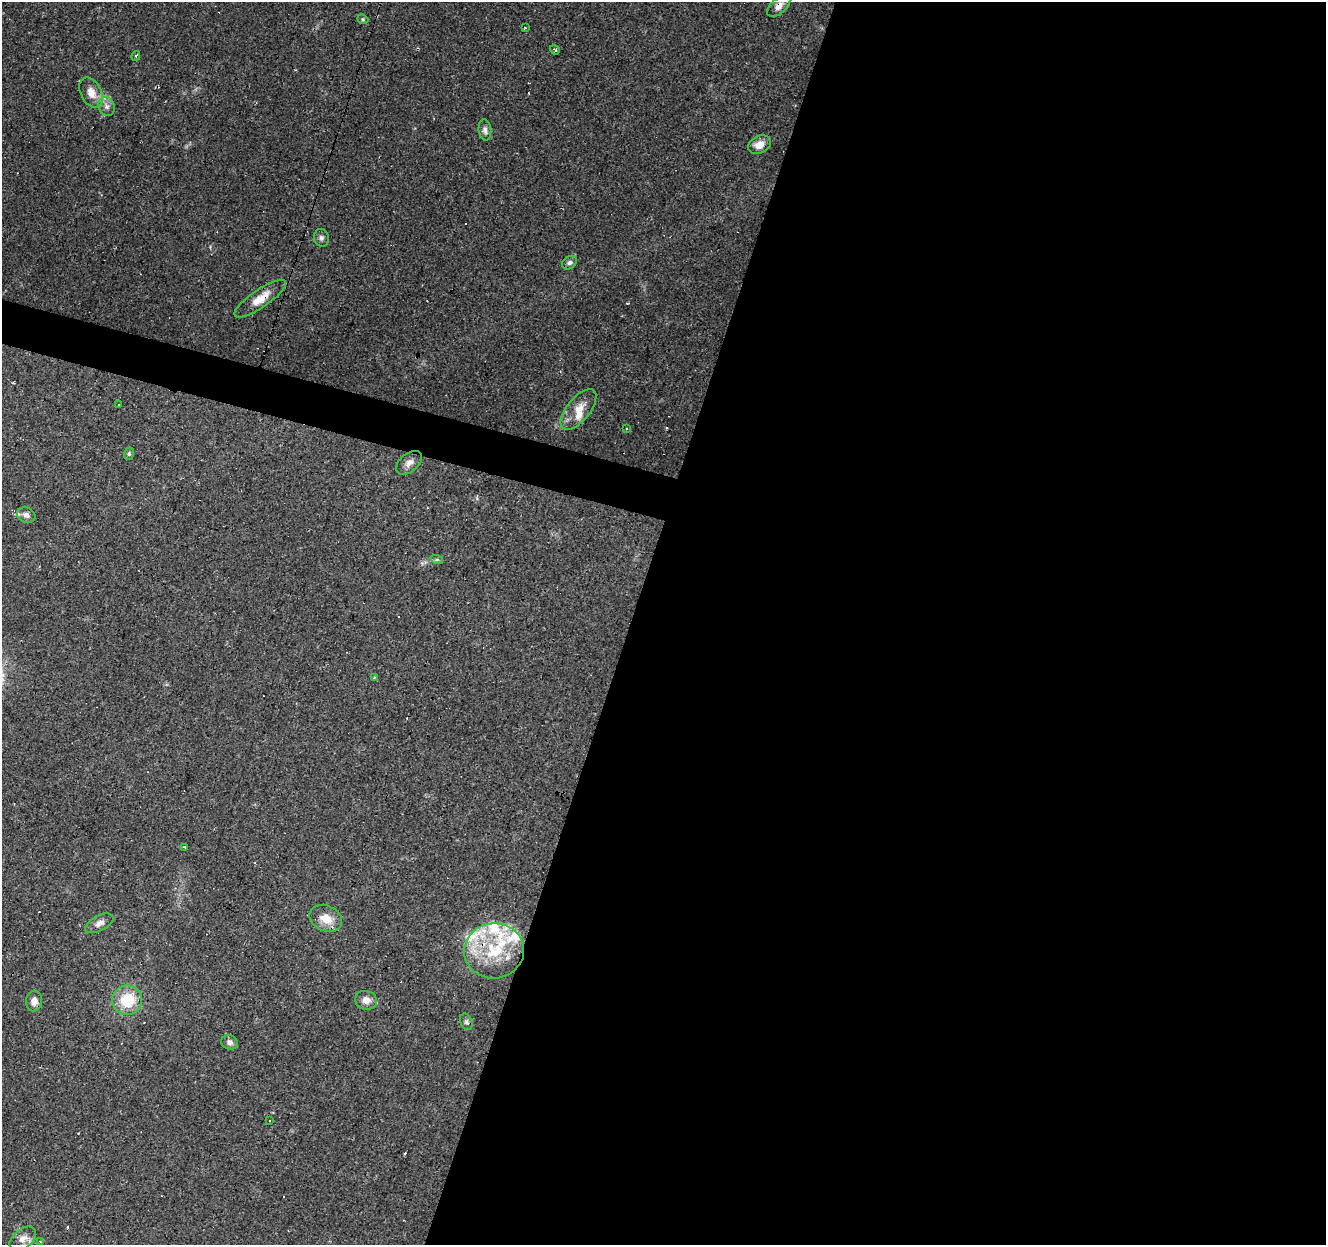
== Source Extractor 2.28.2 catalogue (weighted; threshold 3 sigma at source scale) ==
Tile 12 of 4 x 4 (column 4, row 3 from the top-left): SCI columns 3972-5295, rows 1458-2700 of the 5300 x 5464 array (HDU 1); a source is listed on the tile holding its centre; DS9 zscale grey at full resolution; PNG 1328 x 1247 px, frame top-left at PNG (2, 2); each listed source drawn as its Kron ellipse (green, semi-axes under 4 px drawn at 4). Shown black and unused: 54% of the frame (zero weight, under 2 of 3 exposures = <1% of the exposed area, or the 3 px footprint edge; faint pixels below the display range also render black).
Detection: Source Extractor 2.28.2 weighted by HDU 2 'WHT'; one run over the whole footprint, this tile lists its part. Background 0.0956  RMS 0.0061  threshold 0.0275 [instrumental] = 3 sigma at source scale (4.5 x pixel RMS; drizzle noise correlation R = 1.50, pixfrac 1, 0.0396/0.0396 arcsec/px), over >= 5 px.
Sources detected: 52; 13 cosmic-ray / hot-pixel residue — neither listed nor drawn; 7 inside a brighter listed object's ellipse — not listed separately; the other 32 listed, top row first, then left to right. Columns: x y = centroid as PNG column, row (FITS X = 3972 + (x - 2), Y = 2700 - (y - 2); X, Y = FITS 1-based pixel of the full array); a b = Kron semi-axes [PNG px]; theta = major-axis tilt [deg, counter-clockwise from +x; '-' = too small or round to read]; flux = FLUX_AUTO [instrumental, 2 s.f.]
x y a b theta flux
779 6 14 7 42 4.7
363 19 6 4 -22 0.87
526 28 3 2 - 0.59
555 50 5 3 - 0.77
136 56 5 4 - 0.87
91 93 16 10 -62 6.8
107 106 10 7 -65 2.9
485 130 11 6 -84 2.3
760 145 12 8 26 5.6
321 238 9 7 -74 2
569 263 8 6 33 1.6
260 299 30 9 34 9.8
119 405 3 3 - 2.2
578 409 24 11 51 9.2
626 429 3 2 - 0.62
129 454 6 5 - 1
409 463 15 9 39 4.1
26 515 9 7 -24 2.9
437 560 6 4 -18 0.81
374 678 3 2 - 1.3
184 847 3 3 - 1.9
326 918 17 12 -24 9
99 923 15 7 28 3.3
494 951 30 27 5 36
127 1000 15 14 - 20
366 1000 11 9 -15 4.6
34 1001 10 8 85 4.3
466 1022 8 6 -67 1.5
229 1042 8 7 - 2.7
269 1121 3 2 - 0.54
23 1239 15 9 38 4.6
40 1241 3 2 - 0.49
Overlapping masked pixels (flux is a lower limit): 2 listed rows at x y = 779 6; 260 299